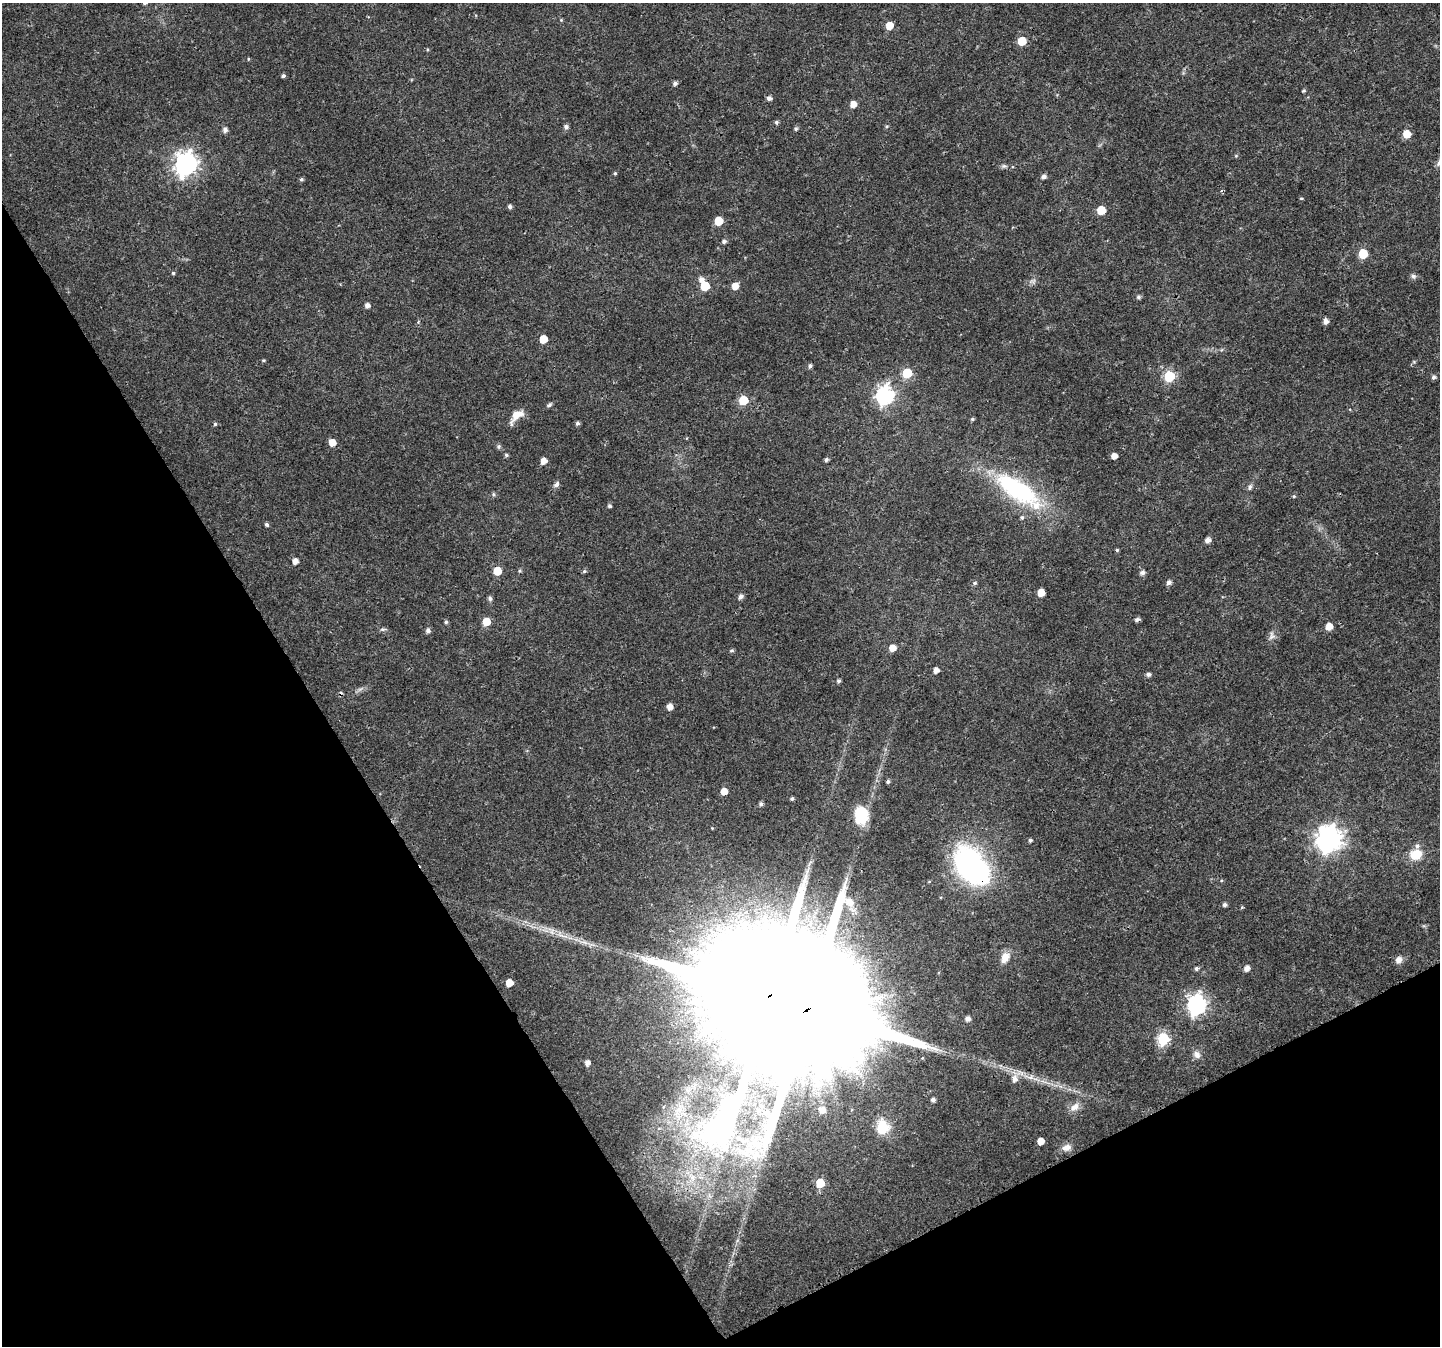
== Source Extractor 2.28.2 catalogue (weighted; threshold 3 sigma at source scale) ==
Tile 14 of 4 x 4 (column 2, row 4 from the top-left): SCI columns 1512-2949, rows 231-1574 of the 5896 x 5790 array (HDU 1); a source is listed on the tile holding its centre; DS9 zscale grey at full resolution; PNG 1442 x 1348 px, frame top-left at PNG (2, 3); no overlay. Shown black and unused: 29% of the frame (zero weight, under 3 of 4 exposures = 6% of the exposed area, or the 3 px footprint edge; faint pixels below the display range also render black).
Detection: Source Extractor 2.28.2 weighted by HDU 2 'WHT'; one run over the whole footprint, this tile lists its part. Background 0.0134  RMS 0.0028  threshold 0.0125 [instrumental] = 3 sigma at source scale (4.5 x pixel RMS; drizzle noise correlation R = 1.50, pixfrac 1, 0.0396/0.0396 arcsec/px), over >= 5 px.
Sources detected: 134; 1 too faint to see at this stretch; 1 inside a brighter object's white glare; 1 cosmic-ray / hot-pixel residue — not listed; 4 inside a brighter listed object's ellipse — not listed separately; the other 127 listed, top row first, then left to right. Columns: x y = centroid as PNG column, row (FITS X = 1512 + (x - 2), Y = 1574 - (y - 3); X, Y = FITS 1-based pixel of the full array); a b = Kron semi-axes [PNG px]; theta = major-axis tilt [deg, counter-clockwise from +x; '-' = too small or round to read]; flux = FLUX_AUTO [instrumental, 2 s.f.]
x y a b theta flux
144 3 5 4 - 0.53
561 20 4 4 - 0.26
889 25 5 5 - 4.2
1022 41 5 5 - 6.9
248 59 4 3 - 0.25
283 76 4 4 - 0.64
675 83 5 5 - 0.87
1304 91 5 4 - 0.35
769 98 5 5 - 0.92
853 104 5 5 - 2.6
776 122 5 5 - 0.54
887 126 5 4 - 0.33
566 127 5 5 - 1
796 129 5 5 - 0.5
225 130 5 5 - 1.1
1407 134 5 5 - 4.8
1236 156 5 3 - 0.3
186 164 9 8 - 180
1004 166 7 5 0 0.56
615 173 5 4 - 0.38
1044 177 5 5 - 1
301 179 5 4 - 0.51
1301 198 5 3 - 0.25
510 206 5 4 - 0.74
1101 210 6 5 - 7.5
718 221 6 5 - 8.1
724 242 5 4 - 0.75
1363 254 6 5 - 12
173 273 4 4 - 0.41
1413 276 7 6 - 0.76
701 279 6 6 - 1.2
1033 281 8 6 8 0.8
705 286 6 6 - 11
735 286 6 5 - 2.9
1138 297 5 5 - 0.58
367 305 4 4 - 1.4
1326 321 5 5 - 1.5
543 339 5 5 - 5.7
263 360 5 3 - 0.32
810 366 5 5 - 0.65
907 373 6 6 - 12
1169 376 6 6 - 24
1434 377 5 5 - 0.76
885 395 8 7 - 88
743 400 6 5 - 11
549 405 8 5 30 0.55
516 416 18 9 48 3.5
972 419 5 4 - 0.42
577 423 5 4 - 0.66
215 424 5 4 - 0.44
332 442 5 5 - 3.5
499 446 6 6 - 0.55
506 455 5 4 - 0.48
1114 456 5 4 - 2
826 460 4 4 - 0.68
544 461 5 5 - 2.4
556 485 7 5 52 1.1
1250 487 8 5 64 0.71
1018 490 69 24 -35 35
493 494 6 4 -71 0.38
1294 496 5 4 - 0.33
609 506 4 4 - 0.54
267 524 5 4 - 0.6
1208 540 5 5 - 1.7
1117 550 4 4 - 0.35
295 561 5 4 - 2
497 571 6 5 - 6.4
520 571 5 5 - 0.44
584 571 5 4 - 0.45
1142 572 6 5 - 1.1
1169 582 5 5 - 1.1
975 583 6 4 1 0.54
1041 593 5 5 - 4.3
741 596 6 5 - 1.1
490 598 5 5 - 0.79
1137 619 5 4 - 0.81
446 622 4 4 - 0.48
486 622 6 5 - 6
1329 626 6 5 - 3
383 629 9 4 6 0.55
428 631 5 5 - 1
1272 636 12 8 81 1.3
892 648 6 5 - 2.8
732 650 5 5 - 0.48
936 670 5 4 - 1.7
1148 674 5 5 - 0.89
839 681 4 4 - 0.58
670 707 5 5 - 2.2
888 781 4 4 - 0.57
724 791 5 5 - 3.1
792 799 4 4 - 0.51
761 804 4 4 - 0.76
860 814 20 16 -66 8.2
712 828 3 3 - 0.2
1329 839 9 8 - 270
1030 840 4 4 - 0.51
1416 854 11 10 - 6.1
970 864 46 29 -59 53
1224 905 4 4 - 0.79
1242 907 4 4 - 0.32
560 935 10 6 -36 1.5
584 942 9 5 -30 1
1005 958 13 9 64 2.9
1399 960 9 8 - 1.5
1196 968 5 5 - 0.65
1247 968 5 5 - 1.6
509 983 5 5 - 4.4
770 995 42 26 28 16000
1196 1004 8 7 - 97
807 1010 49 23 32 21000
967 1019 5 5 - 1.3
1163 1039 6 6 - 31
1197 1055 11 8 -48 1.4
587 1063 5 5 - 1.3
1030 1077 11 6 8 1.4
1014 1079 8 7 - 1.9
933 1099 4 4 - 0.88
1075 1107 14 9 42 2.1
822 1110 6 6 - 1.8
678 1111 16 7 43 3
700 1126 10 3 -45 0.9
882 1127 18 16 88 6.7
1040 1141 5 5 - 2.9
1066 1148 13 8 13 1.7
748 1151 35 25 32 15
692 1177 13 7 -46 2.5
820 1183 6 5 - 8
Overlapping masked pixels (flux is a lower limit): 3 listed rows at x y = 970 864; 770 995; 807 1010
Isophote crosses this tile's border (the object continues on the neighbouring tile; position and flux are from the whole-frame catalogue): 1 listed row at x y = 144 3